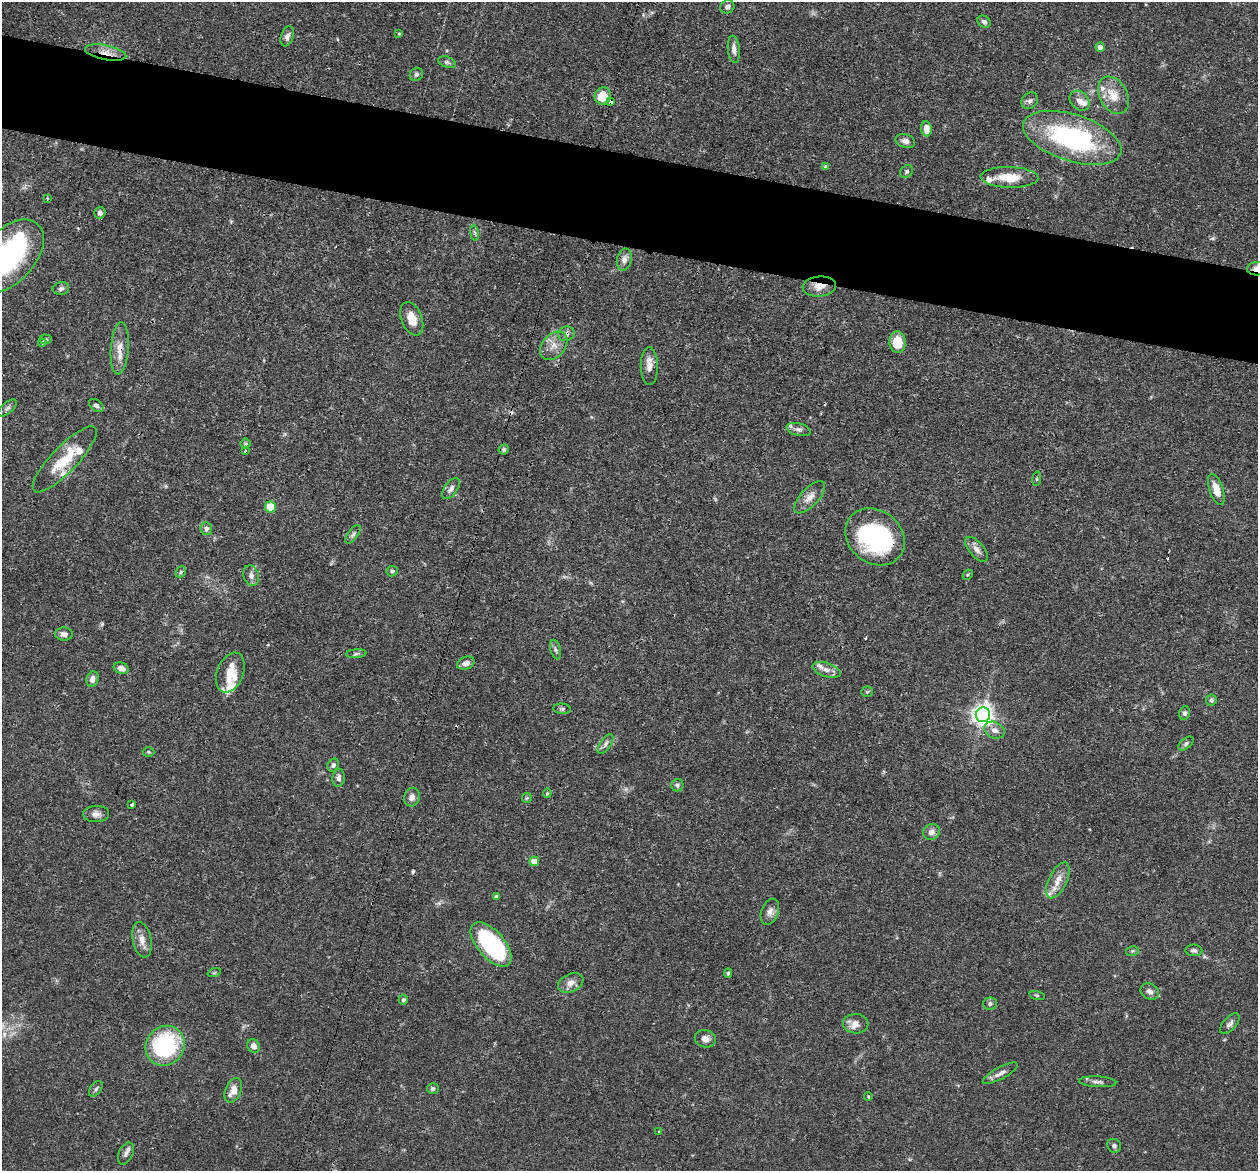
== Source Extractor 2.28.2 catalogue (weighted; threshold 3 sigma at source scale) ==
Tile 11 of 4 x 4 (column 3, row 3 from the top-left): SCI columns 2548-3803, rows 1454-2622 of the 5095 x 5122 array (HDU 1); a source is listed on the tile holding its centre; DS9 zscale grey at full resolution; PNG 1260 x 1173 px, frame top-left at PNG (2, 2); each listed source drawn as its Kron ellipse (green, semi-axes under 4 px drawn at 4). Shown black and unused: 8% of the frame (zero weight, under 3 of 4 exposures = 5% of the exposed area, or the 3 px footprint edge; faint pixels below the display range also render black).
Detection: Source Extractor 2.28.2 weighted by HDU 2 'WHT'; one run over the whole footprint, this tile lists its part. Background 0.0639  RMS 0.0032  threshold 0.0146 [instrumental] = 3 sigma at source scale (4.5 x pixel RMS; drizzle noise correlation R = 1.50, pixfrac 1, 0.05/0.05 arcsec/px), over >= 5 px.
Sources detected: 130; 1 too faint to see at this stretch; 3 inside a brighter object's white glare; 3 cosmic-ray / hot-pixel residue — neither listed nor drawn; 12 inside a brighter listed object's ellipse — not listed separately; the other 111 listed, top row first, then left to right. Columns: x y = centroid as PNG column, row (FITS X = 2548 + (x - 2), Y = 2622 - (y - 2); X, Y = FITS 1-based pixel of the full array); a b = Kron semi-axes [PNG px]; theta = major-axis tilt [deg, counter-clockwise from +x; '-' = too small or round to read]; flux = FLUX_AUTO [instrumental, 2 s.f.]
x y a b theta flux
727 7 7 6 - 1.2
984 22 7 5 -38 0.93
399 34 4 3 - 0.37
287 36 10 6 70 1.5
1100 47 4 4 - 2.3
734 49 14 6 -84 1.8
106 53 21 7 -11 3.5
447 62 9 5 -21 0.8
416 74 7 6 - 0.77
1113 95 20 14 -62 5.9
603 96 8 8 - 6.8
1030 101 9 7 44 1.2
1080 101 11 8 -45 2.2
611 102 3 3 - 3.7
926 129 7 5 -82 2.9
1072 138 51 23 -18 53
905 141 10 7 -14 1.5
826 166 4 4 - 0.94
907 171 7 5 46 0.63
1009 177 29 10 -1 7.9
47 198 3 3 - 0.5
100 213 6 5 - 0.94
474 233 8 4 -81 0.6
8 256 44 26 48 48
624 259 11 7 77 1.8
1257 269 10 6 2 2.9
819 286 17 10 5 3.5
61 288 8 6 11 0.97
412 319 17 10 -68 4.8
566 334 8 7 - 1.2
46 339 6 4 -3 0.54
897 342 11 8 -87 7.2
42 343 4 3 - 0.62
554 346 16 11 48 3.6
120 348 26 9 86 4.1
649 366 19 8 -89 2.9
96 406 8 5 -38 0.84
7 408 11 5 42 1
798 430 12 6 -13 1.2
245 444 5 5 - 0.52
504 449 5 4 - 0.53
245 451 3 3 - 0.66
65 459 44 13 46 12
1037 479 7 3 82 0.39
451 488 12 6 54 1.5
1216 489 16 7 -72 4.5
810 497 20 9 47 3
270 507 5 5 - 6.4
206 529 6 6 - 1.2
353 534 11 5 55 0.9
875 537 32 26 -39 42
976 549 15 7 -50 2
392 571 6 5 - 0.63
181 572 6 4 48 0.49
968 575 5 3 - 0.33
251 576 10 7 -73 1.5
64 634 9 6 -5 1.6
556 649 10 5 -75 0.86
356 654 10 4 5 0.65
466 663 9 6 20 2
121 668 7 5 -20 1.6
827 670 15 7 -18 2.1
230 673 21 13 68 5.5
92 679 8 6 71 1.7
867 692 6 5 - 0.46
1211 700 5 5 - 0.73
562 709 9 5 -5 0.66
1184 713 7 5 67 0.87
983 715 7 7 - 200
994 730 10 8 -26 2
605 744 11 5 57 1.2
1186 744 9 5 39 0.76
149 752 6 5 - 0.46
333 765 7 5 58 0.77
339 778 9 6 82 1.3
677 785 6 6 - 0.64
547 793 5 4 - 0.42
412 797 9 8 - 1.7
527 798 5 5 - 0.4
132 804 3 3 - 1.1
96 814 13 8 2 1.8
931 832 9 7 36 1.6
534 861 5 5 - 4
1058 880 19 9 64 3.8
496 896 4 3 - 0.54
770 912 13 8 69 1.8
142 940 18 9 -78 2.8
491 944 27 13 -49 44
1194 950 8 6 -2 1
1132 951 6 5 - 0.53
214 973 7 4 18 0.46
728 973 4 4 - 0.43
571 983 13 9 25 2.4
1150 991 10 7 -32 1.5
1037 995 8 3 -13 0.41
403 1000 5 4 - 0.66
990 1004 7 6 - 0.83
856 1024 13 9 -2 2.1
1230 1024 13 6 48 1.3
705 1039 10 8 -14 2
165 1046 21 19 51 37
254 1046 7 6 - 1.9
1000 1073 19 6 28 1.9
1098 1082 19 5 -3 1.3
96 1089 9 5 52 0.79
433 1089 6 5 - 0.78
233 1090 13 7 66 3.5
868 1096 4 3 - 0.3
658 1132 3 2 - 0.48
1114 1146 7 6 - 0.93
126 1153 11 7 64 1.2
Overlapping masked pixels (flux is a lower limit): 8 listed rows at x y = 106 53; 611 102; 1072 138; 1257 269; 819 286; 566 334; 120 348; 875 537
Isophote crosses this tile's border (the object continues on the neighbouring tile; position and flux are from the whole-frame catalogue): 2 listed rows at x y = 8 256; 1257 269